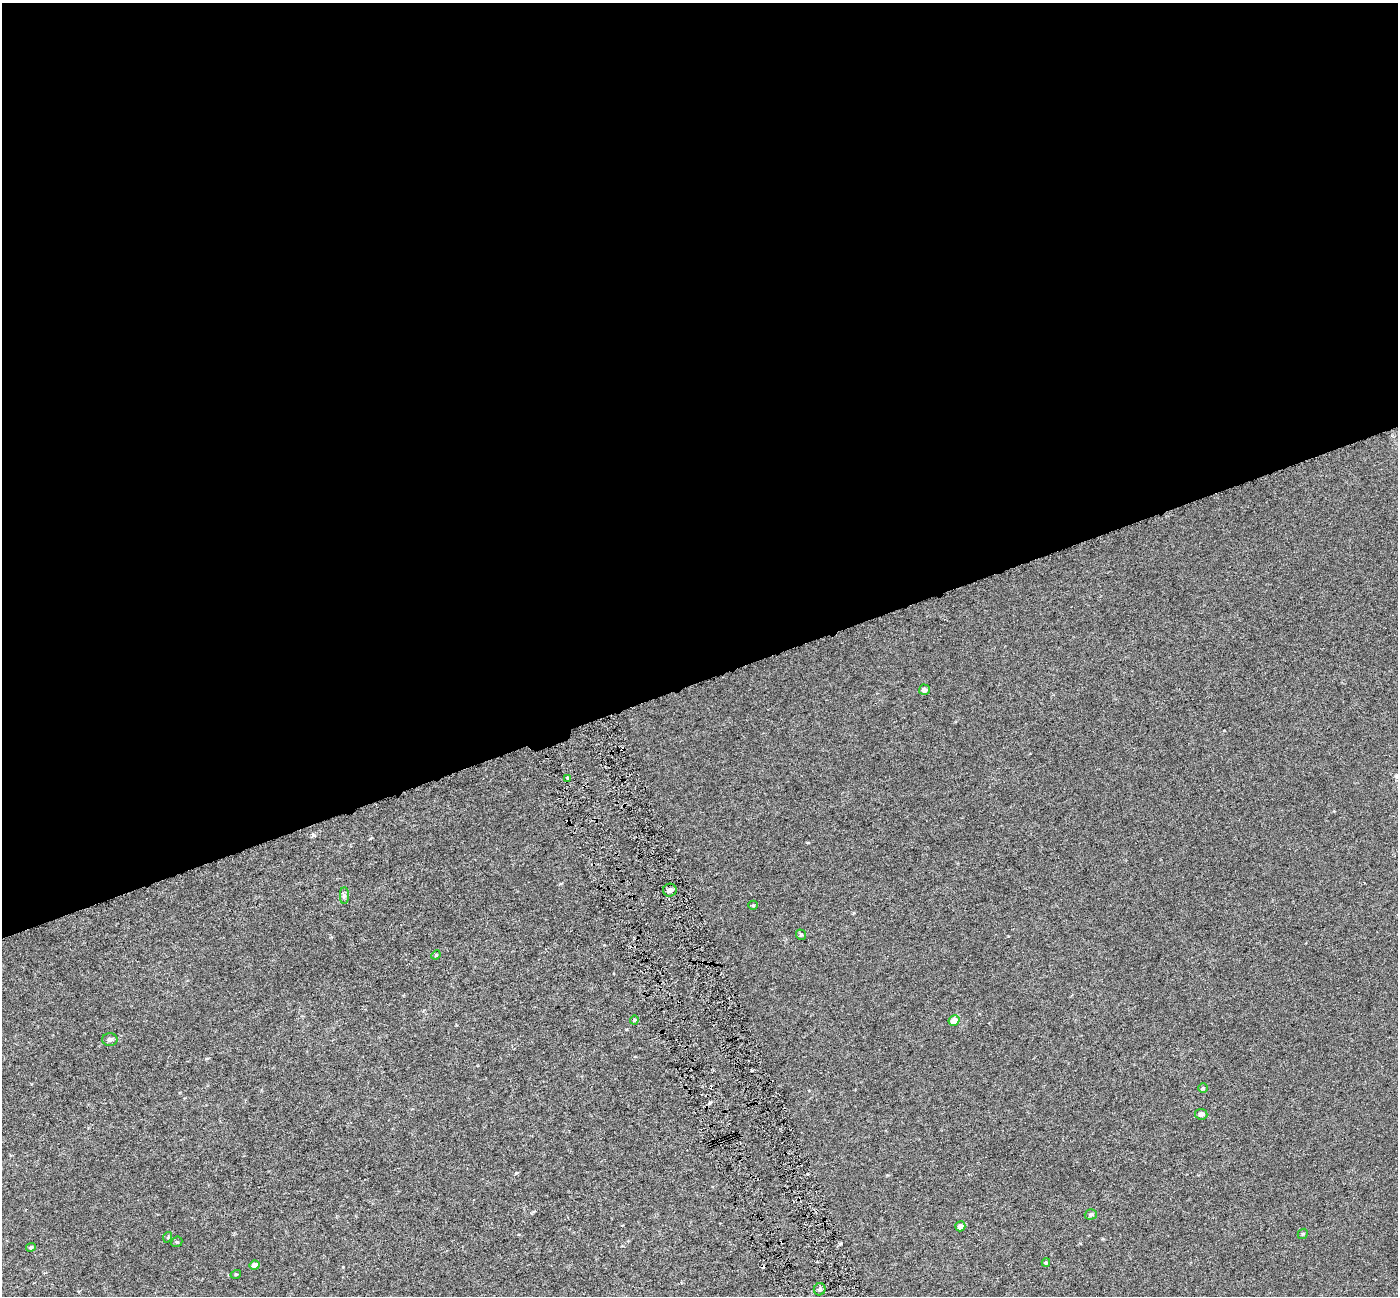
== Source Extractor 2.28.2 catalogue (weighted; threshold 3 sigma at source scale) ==
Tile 2 of 4 x 4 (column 2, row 1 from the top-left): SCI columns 1400-2795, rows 4027-5320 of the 5589 x 5407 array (HDU 1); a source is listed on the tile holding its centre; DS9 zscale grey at full resolution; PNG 1400 x 1298 px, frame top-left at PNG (2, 3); each listed source drawn as its Kron ellipse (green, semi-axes under 4 px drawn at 4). Shown black and unused: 53% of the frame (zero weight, under 3 of 6 exposures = <1% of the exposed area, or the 3 px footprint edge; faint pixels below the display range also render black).
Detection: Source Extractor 2.28.2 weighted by HDU 2 'WHT'; one run over the whole footprint, this tile lists its part. Background 6.72e-04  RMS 0.0026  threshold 0.0105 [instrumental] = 3 sigma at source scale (4.09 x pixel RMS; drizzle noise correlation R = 1.36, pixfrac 0.8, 0.0396/0.0396 arcsec/px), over >= 5 px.
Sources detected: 23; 1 cosmic-ray / hot-pixel residue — neither listed nor drawn; the other 22 listed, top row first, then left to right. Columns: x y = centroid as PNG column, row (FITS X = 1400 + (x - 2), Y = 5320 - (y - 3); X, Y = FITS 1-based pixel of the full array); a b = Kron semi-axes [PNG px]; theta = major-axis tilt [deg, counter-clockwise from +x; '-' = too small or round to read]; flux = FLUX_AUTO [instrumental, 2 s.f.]
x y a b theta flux
924 690 5 5 - 1.1
567 778 3 3 - 0.66
670 890 7 6 - 1
344 896 8 4 90 0.51
753 905 5 4 - 0.3
801 935 5 4 - 0.38
436 955 5 4 - 0.24
634 1020 4 4 - 0.27
954 1020 5 5 - 2
110 1040 7 6 - 0.67
1203 1088 5 5 - 0.28
1201 1114 6 5 - 0.97
1091 1214 6 5 - 0.65
960 1226 5 5 - 1.2
1303 1234 6 4 42 0.28
168 1237 5 3 - 0.22
177 1242 5 5 - 0.3
31 1247 5 4 - 0.49
1046 1263 4 4 - 0.28
255 1265 5 4 - 1.5
236 1274 5 3 - 0.22
820 1289 6 5 - 0.59